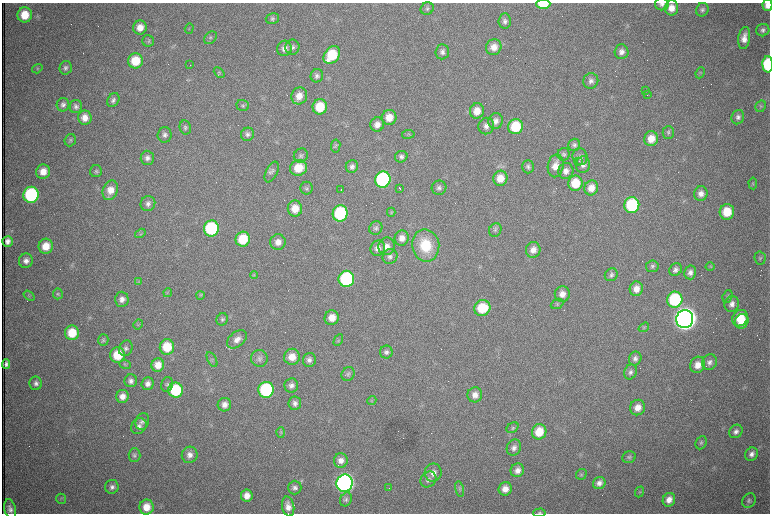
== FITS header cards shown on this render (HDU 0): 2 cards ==
NAXIS1  =                 1536 /fastest changing axis
NAXIS2  =                 1023 /next to fastest changing axis

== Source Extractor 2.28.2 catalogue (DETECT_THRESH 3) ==
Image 1536 x 1023 px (HDU 0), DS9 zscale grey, zoomed out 1/2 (1 PNG px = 2 x 2 image px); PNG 772 x 516 px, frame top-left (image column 1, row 1022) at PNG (2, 3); each listed source drawn as its Kron ellipse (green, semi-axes under 4 px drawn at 4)
Background 981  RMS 15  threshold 45.4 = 3 sigma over >= 5 px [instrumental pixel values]
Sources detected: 268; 69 cannot appear on this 1/2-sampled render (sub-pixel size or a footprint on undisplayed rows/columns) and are neither listed nor drawn; the other 199 listed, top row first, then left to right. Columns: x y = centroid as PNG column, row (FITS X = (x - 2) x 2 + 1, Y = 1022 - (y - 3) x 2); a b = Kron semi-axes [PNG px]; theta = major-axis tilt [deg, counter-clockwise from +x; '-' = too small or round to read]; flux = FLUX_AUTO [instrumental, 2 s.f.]
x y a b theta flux
543 4 7 4 0 1.1e+05
662 4 7 6 - 1.0e+04
767 5 5 5 - 2.1e+04
671 8 7 6 - 3.3e+04
427 9 7 6 - 7.6e+03
702 10 7 6 - 9.0e+03
25 15 7 7 - 6.6e+04
272 18 7 5 17 7.0e+03
505 21 7 6 - 1.2e+04
140 27 7 6 - 3.1e+04
189 29 5 3 - 3.0e+03
763 30 6 6 - 1.1e+04
210 38 7 5 42 7.3e+03
744 38 11 6 81 2.9e+04
148 41 6 5 - 5.6e+03
292 47 7 7 - 1.1e+04
494 47 8 7 - 3.0e+04
284 48 8 7 - 1.9e+04
442 52 7 7 - 1.3e+04
621 52 7 7 - 1.7e+04
332 55 10 7 54 1.3e+05
135 61 7 7 - 8.9e+04
768 64 8 5 -89 2.2e+05
190 65 2 1 - 9.9e+04
66 68 7 6 - 1.0e+04
37 69 5 3 - 3.4e+03
219 72 6 4 -41 4.7e+03
700 73 6 3 65 4.0e+03
317 76 7 6 - 9.7e+03
591 81 8 7 - 1.4e+04
645 90 2 1 - 6.3e+03
647 95 2 2 - 7.8e+02
299 96 8 7 - 3.6e+04
113 100 7 5 58 1.0e+04
63 105 7 6 - 1.2e+04
243 105 6 5 - 6.2e+03
761 106 6 5 - 5.8e+03
76 107 7 6 - 1.1e+04
320 107 7 7 - 9.4e+04
477 111 7 7 - 4.2e+04
389 117 7 7 - 4.4e+04
738 117 7 6 - 1.2e+04
85 118 7 6 - 3.0e+04
496 121 8 7 - 1.8e+04
377 124 7 6 - 2.4e+04
486 126 8 7 - 1.7e+04
185 127 7 5 -77 7.7e+03
515 127 7 7 - 1.4e+05
668 132 6 6 - 6.9e+03
248 134 7 6 - 1.1e+04
408 134 6 3 9 3.9e+03
164 135 7 7 - 1.2e+04
651 139 7 6 - 4.4e+04
70 140 6 5 - 6.7e+03
574 145 6 6 - 9.0e+03
336 146 6 4 83 5.6e+03
564 154 6 6 - 7.0e+03
301 156 7 6 - 9.4e+03
401 157 6 5 - 9.9e+03
580 157 8 7 - 1.2e+04
147 158 7 7 - 1.3e+04
579 161 3 2 - 1.8e+03
583 165 8 7 - 1.5e+04
352 166 6 6 - 1.2e+04
556 166 11 8 79 3.7e+04
528 167 6 5 - 8.5e+03
298 168 8 8 - 7.3e+04
96 171 6 6 - 6.6e+03
566 171 8 7 - 2.0e+04
43 172 7 7 - 3.7e+04
272 172 11 5 63 9.8e+03
500 178 7 7 - 4.3e+04
383 179 8 7 - 4.9e+05
575 183 7 7 - 8.4e+04
753 183 6 4 -85 4.5e+03
306 188 6 6 - 7.0e+03
400 188 3 1 - 3.3e+03
439 188 7 7 - 1.1e+04
591 188 7 7 - 3.4e+04
110 190 10 7 69 3.9e+04
341 190 3 1 - 3.1e+03
701 194 7 7 - 2.0e+04
31 195 8 7 - 3.7e+05
148 203 7 7 - 1.3e+04
632 205 8 7 - 2.6e+05
295 209 8 7 - 4.8e+04
391 212 4 3 - 3.1e+03
727 212 8 7 - 8.4e+04
340 213 8 7 - 2.8e+05
376 228 7 6 - 9.3e+03
211 229 8 7 - 2.9e+05
495 230 7 6 - 7.9e+03
140 233 6 3 33 4.0e+03
402 238 7 7 - 2.6e+04
243 239 7 7 - 1.1e+05
8 241 5 5 - 1.6e+04
278 242 8 7 - 2.5e+04
426 245 16 13 -79 1.2e+05
46 246 7 7 - 5.1e+04
386 246 9 8 - 2.6e+04
378 248 8 7 - 2.0e+04
533 250 8 7 - 2.4e+04
390 256 7 7 - 1.2e+04
760 258 6 5 - 6.7e+03
26 261 7 7 - 1.7e+04
652 266 6 6 - 7.5e+03
710 266 4 2 - 2.9e+03
676 270 7 6 - 1.3e+04
690 272 7 6 - 1.5e+04
254 275 4 2 - 2.8e+03
611 275 7 6 - 9.7e+03
346 279 8 7 - 4.5e+05
138 282 4 2 - 2.4e+03
636 289 7 6 - 2.9e+04
168 293 4 3 - 4.3e+03
58 294 5 5 - 4.9e+03
562 294 8 7 - 2.7e+04
200 295 4 3 - 3.4e+03
29 296 6 2 -37 3.1e+03
728 296 6 5 - 6.2e+03
122 299 7 7 - 1.8e+04
675 300 8 7 - 2.8e+05
557 304 6 5 - 5.6e+03
732 304 8 7 - 1.7e+04
482 308 8 7 - 1.2e+05
332 318 7 7 - 3.9e+04
740 318 8 7 - 8.5e+04
222 319 6 5 - 7.2e+03
685 319 9 8 - 4.8e+06
742 321 7 6 - 5.5e+04
138 324 5 4 - 4.1e+03
644 327 6 3 36 4.2e+03
72 333 7 7 - 8.3e+04
237 339 11 7 39 2.5e+04
103 340 6 5 - 5.9e+03
338 340 6 3 61 4.4e+03
167 347 7 7 - 9.4e+04
126 348 8 6 63 1.1e+04
386 352 6 6 - 1.1e+04
118 355 8 7 - 9.6e+04
292 357 8 8 - 4.1e+04
259 358 8 8 - 1.4e+04
635 358 7 6 - 1.2e+04
212 360 8 4 -61 7.6e+03
309 360 7 6 - 1.2e+04
709 362 8 7 - 1.4e+04
6 364 5 4 - 1.1e+04
125 364 6 4 -19 4.8e+03
158 365 7 6 - 3.8e+04
698 365 8 7 - 3.1e+04
630 372 7 6 - 1.2e+04
348 374 7 6 - 8.5e+03
131 381 6 6 - 1.3e+04
36 383 6 6 - 1.2e+04
148 384 6 6 - 1.8e+04
167 384 7 6 - 8.4e+03
291 385 7 6 - 1.4e+04
176 390 7 7 - 2.0e+05
266 390 8 7 - 3.6e+05
475 395 7 7 - 2.4e+04
122 396 6 6 - 2.4e+04
372 401 5 3 - 3.4e+03
295 403 7 6 - 1.3e+04
224 405 7 6 - 1.9e+04
638 407 8 7 - 3.2e+04
142 421 8 6 68 1.1e+04
139 426 8 7 - 1.4e+04
513 428 6 4 39 5.7e+03
736 431 7 6 - 1.3e+04
281 432 5 2 - 3.5e+03
539 432 8 7 - 7.1e+04
701 443 7 5 66 6.9e+03
514 448 8 7 - 1.6e+04
752 454 7 6 - 1.5e+04
134 455 7 6 - 7.9e+03
190 455 8 8 - 2.0e+04
629 457 7 5 22 7.6e+03
341 461 7 7 - 2.0e+04
517 470 7 6 - 2.2e+04
433 473 9 8 - 2.7e+04
581 474 5 5 - 5.2e+03
428 480 8 7 - 1.5e+04
345 483 8 8 - 1.5e+06
599 483 6 6 - 1.6e+04
112 487 7 6 - 1.3e+04
295 488 7 6 - 1.2e+04
389 488 2 1 - 1.7e+03
459 489 8 3 -78 6.7e+03
505 489 7 6 - 2.8e+04
639 492 5 3 - 4.0e+03
247 496 6 6 - 2.8e+04
61 499 5 4 - 4.4e+03
346 499 7 5 63 8.3e+03
669 500 7 6 - 2.7e+04
749 501 8 6 56 9.5e+03
288 506 10 6 -78 2.5e+04
146 507 7 7 - 4.9e+04
10 509 10 5 -76 1.6e+04
539 513 6 3 4 4.2e+03
At the frame edge (FLAGS 8, measured only in part): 5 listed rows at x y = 543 4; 662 4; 767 5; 768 64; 539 513
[69 sub-pixel or undisplayed-footprint detections neither listed nor drawn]